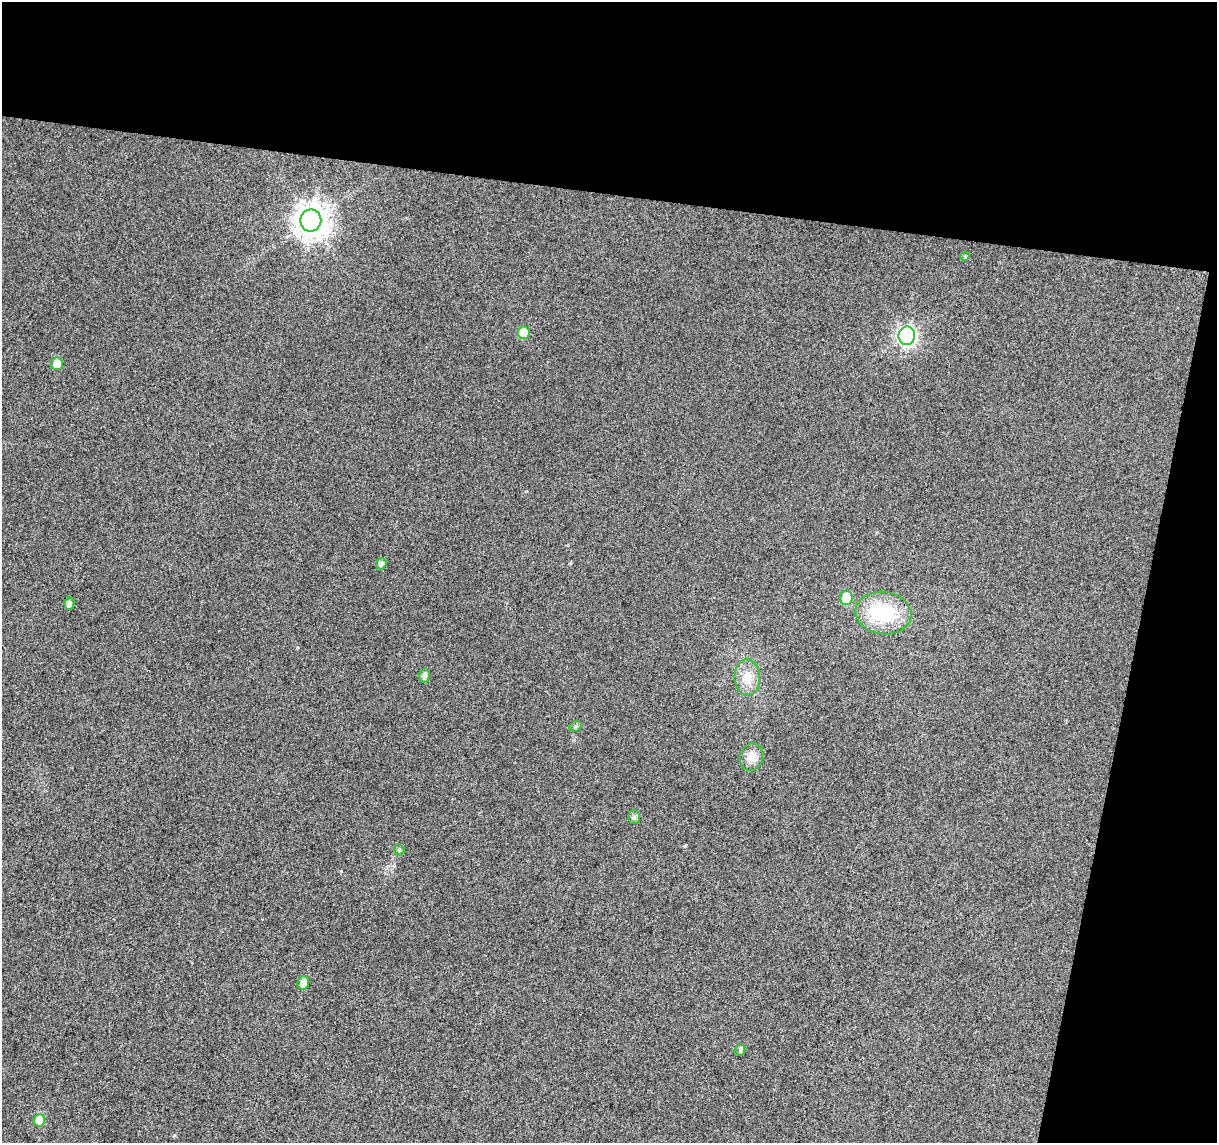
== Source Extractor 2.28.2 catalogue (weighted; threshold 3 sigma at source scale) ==
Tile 2 of 2 x 2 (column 2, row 1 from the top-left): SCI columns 1215-2429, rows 1269-2409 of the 2429 x 2522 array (HDU 1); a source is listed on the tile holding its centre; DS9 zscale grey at full resolution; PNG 1219 x 1145 px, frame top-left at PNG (2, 2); each listed source drawn as its Kron ellipse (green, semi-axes under 4 px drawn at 4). Shown black and unused: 23% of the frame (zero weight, under 3 of 4 exposures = <1% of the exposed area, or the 3 px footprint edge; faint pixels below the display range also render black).
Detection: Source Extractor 2.28.2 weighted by HDU 2 'WHT'; one run over the whole footprint, this tile lists its part. Background 0.0124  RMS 0.011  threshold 0.0494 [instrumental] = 3 sigma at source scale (4.5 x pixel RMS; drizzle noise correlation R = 1.50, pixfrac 1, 0.0396/0.0396 arcsec/px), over >= 5 px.
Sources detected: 18; all 18 listed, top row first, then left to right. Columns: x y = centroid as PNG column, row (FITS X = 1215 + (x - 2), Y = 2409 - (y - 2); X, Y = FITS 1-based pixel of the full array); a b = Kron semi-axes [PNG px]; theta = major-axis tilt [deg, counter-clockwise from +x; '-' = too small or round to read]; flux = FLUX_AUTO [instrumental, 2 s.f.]
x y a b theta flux
311 220 11 10 - 1500
965 256 5 4 - 1.3
524 333 6 6 - 27
907 336 9 8 - 330
57 364 6 6 - 14
381 564 5 5 - 4
846 598 7 6 - 21
69 603 6 5 - 4.5
884 613 28 21 -7 63
425 676 7 5 76 4
747 678 18 13 -88 17
576 726 6 5 - 2.1
751 757 14 11 71 11
634 817 7 6 - 2.9
399 850 5 5 - 1.6
303 983 7 5 78 11
740 1050 6 5 - 2.6
39 1120 6 5 - 29